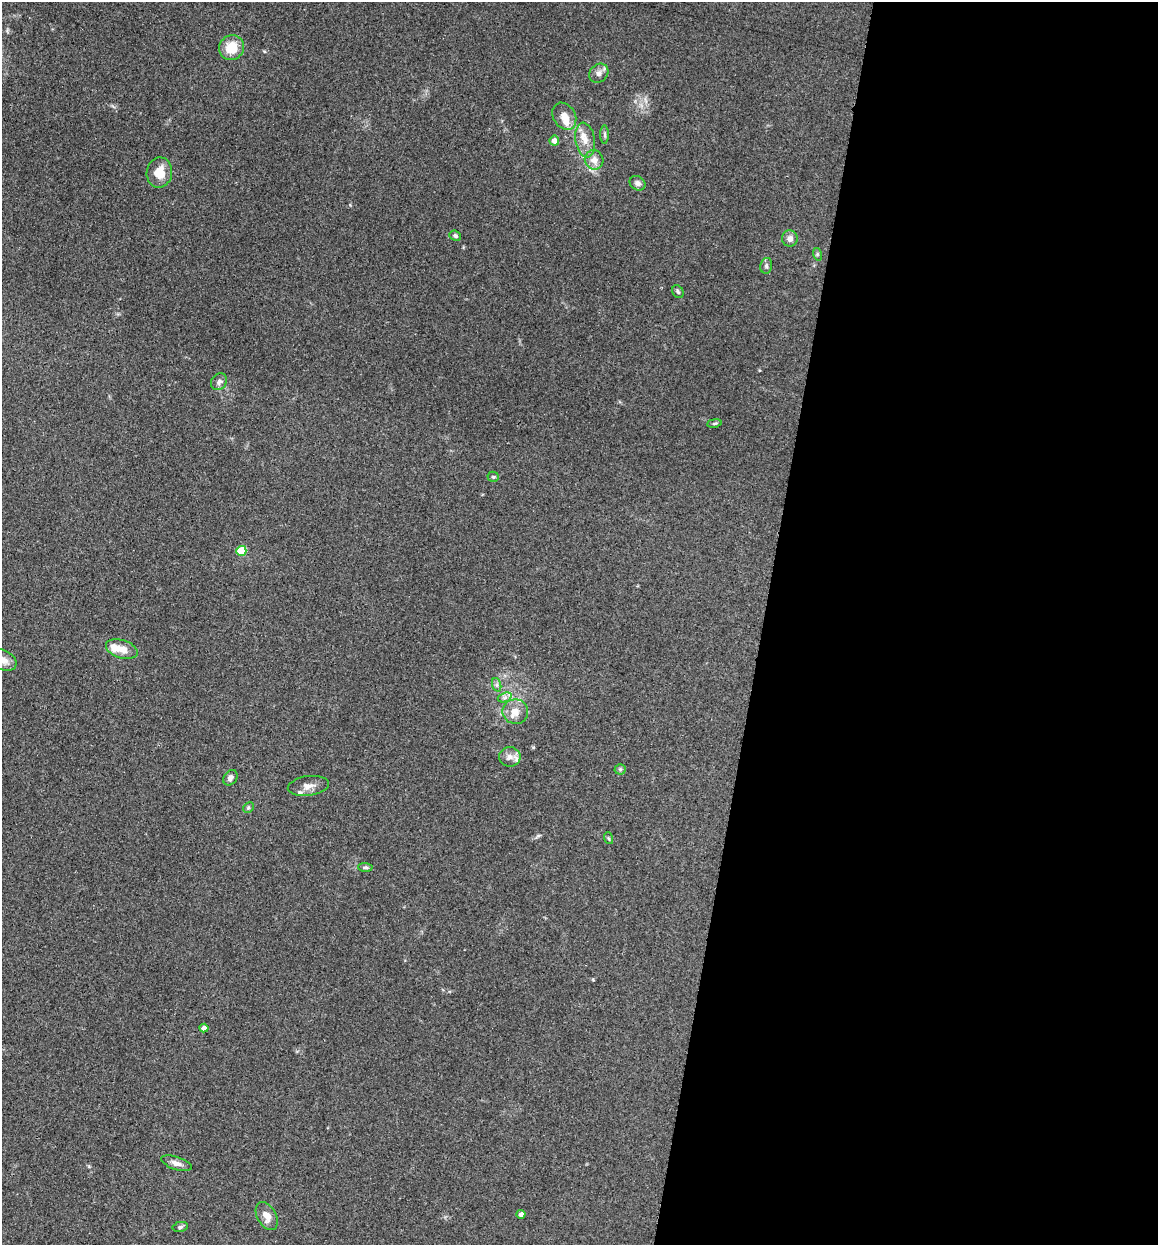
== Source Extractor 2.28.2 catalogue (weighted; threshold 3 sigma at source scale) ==
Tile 12 of 4 x 4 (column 4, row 3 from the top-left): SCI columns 3809-4964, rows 2038-3280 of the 6832 x 5775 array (HDU 1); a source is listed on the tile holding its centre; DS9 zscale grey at full resolution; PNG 1160 x 1247 px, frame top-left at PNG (2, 2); each listed source drawn as its Kron ellipse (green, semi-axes under 4 px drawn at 4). Shown black and unused: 34% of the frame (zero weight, under 3 of 4 exposures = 2% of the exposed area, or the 3 px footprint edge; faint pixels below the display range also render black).
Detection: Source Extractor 2.28.2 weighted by HDU 2 'WHT'; one run over the whole footprint, this tile lists its part. Background 0.167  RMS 0.0077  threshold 0.0347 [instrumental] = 3 sigma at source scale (4.5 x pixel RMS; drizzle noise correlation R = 1.50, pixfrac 1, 0.05/0.05 arcsec/px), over >= 5 px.
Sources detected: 38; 3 inside a brighter listed object's ellipse — not listed separately; the other 35 listed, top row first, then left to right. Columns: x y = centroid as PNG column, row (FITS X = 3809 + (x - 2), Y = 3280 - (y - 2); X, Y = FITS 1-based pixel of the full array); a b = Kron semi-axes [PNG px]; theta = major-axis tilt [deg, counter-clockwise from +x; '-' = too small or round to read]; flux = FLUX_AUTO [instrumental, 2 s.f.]
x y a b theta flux
231 48 13 12 - 16
599 73 10 8 45 3.8
564 116 14 11 -58 7.9
605 135 9 4 -90 1.5
585 140 17 9 -81 8.8
554 141 5 4 - 4.8
594 160 10 9 - 6.3
159 173 15 12 81 12
637 183 8 7 - 2.7
455 236 6 5 - 1.7
790 239 8 8 - 4.1
817 254 6 4 -72 1.1
766 266 8 6 78 1.8
678 292 7 5 -58 1.5
219 382 9 7 52 2.8
714 423 7 3 9 0.99
493 477 5 5 - 1.1
241 551 5 5 - 27
122 649 16 9 -17 9.5
3 660 14 9 -30 5.5
497 685 7 4 -72 1.7
505 697 7 4 19 2.3
515 712 13 12 - 8.2
510 757 10 9 - 4.5
620 769 5 5 - 1.2
230 778 8 6 55 3.1
308 786 21 10 7 6.6
248 808 6 4 45 1.2
608 838 6 4 -70 1
365 867 7 4 -3 1.4
204 1028 4 4 - 3.2
176 1163 16 6 -19 4.1
521 1214 4 4 - 3.5
267 1216 15 9 -61 7.6
180 1227 7 5 12 1.5
Isophote crosses this tile's border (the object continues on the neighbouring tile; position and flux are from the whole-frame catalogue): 1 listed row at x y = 3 660